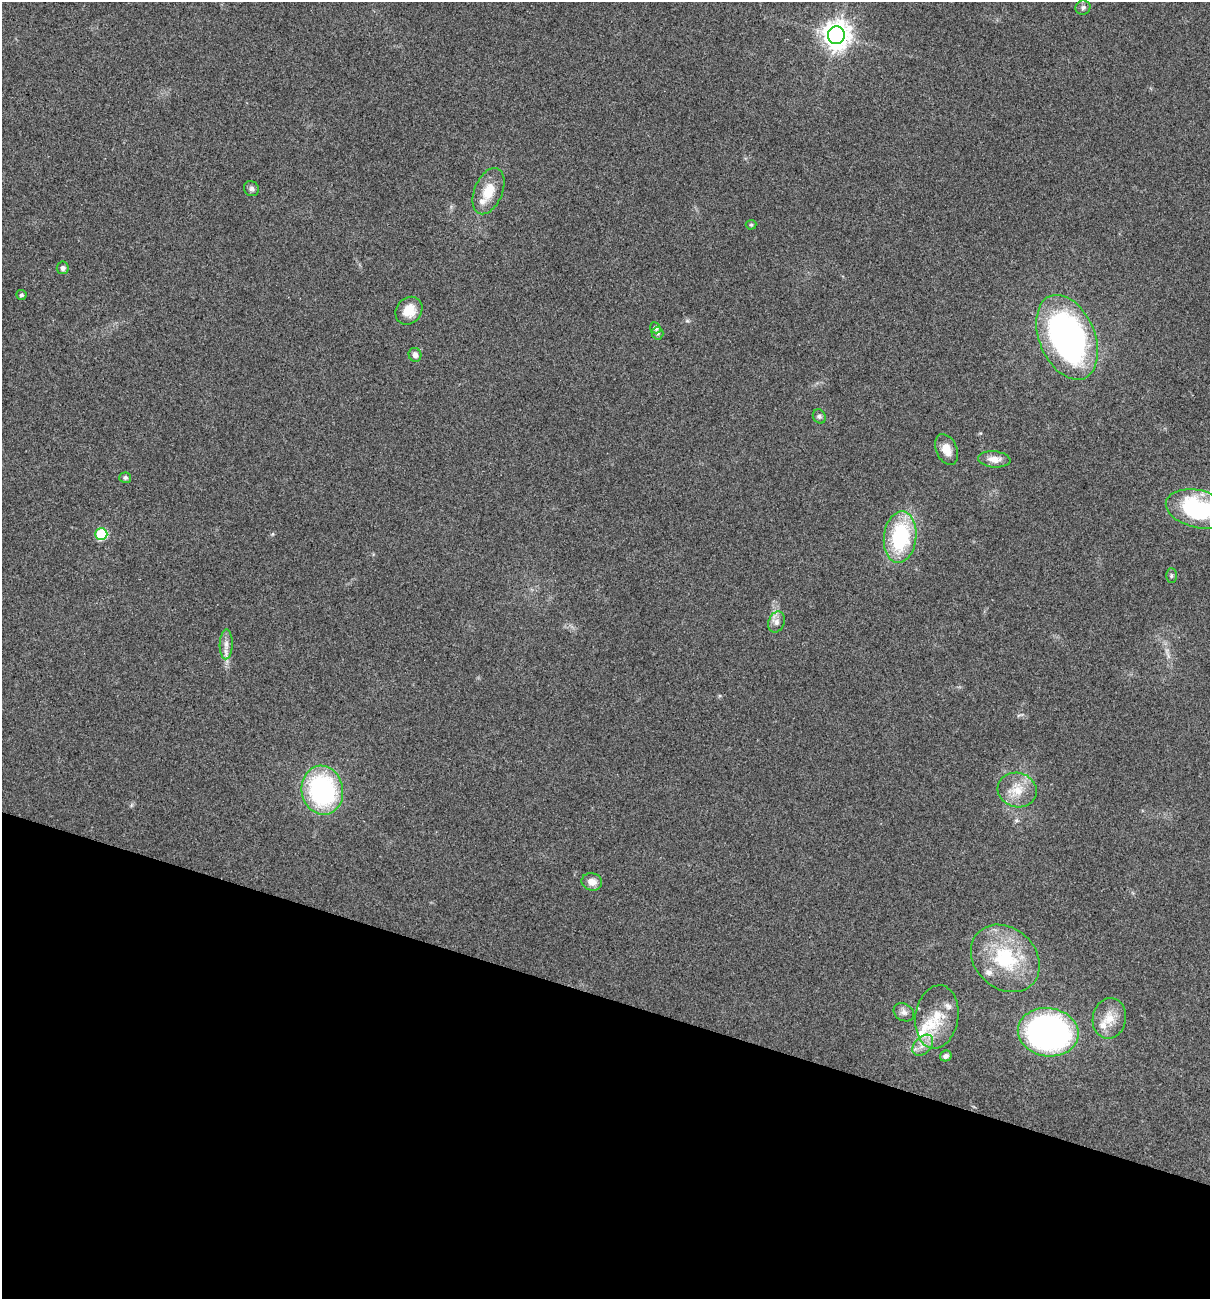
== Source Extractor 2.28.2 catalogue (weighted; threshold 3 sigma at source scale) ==
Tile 15 of 4 x 4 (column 3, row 4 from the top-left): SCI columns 2552-3759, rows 13-1309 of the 5229 x 5204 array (HDU 1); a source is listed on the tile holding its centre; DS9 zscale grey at full resolution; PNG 1212 x 1301 px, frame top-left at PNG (2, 2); each listed source drawn as its Kron ellipse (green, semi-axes under 4 px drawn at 4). Shown black and unused: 23% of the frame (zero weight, under 3 of 5 exposures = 1% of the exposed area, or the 3 px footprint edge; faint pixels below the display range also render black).
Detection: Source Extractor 2.28.2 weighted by HDU 2 'WHT'; one run over the whole footprint, this tile lists its part. Background 0.0808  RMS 0.0079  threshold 0.0358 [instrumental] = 3 sigma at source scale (4.5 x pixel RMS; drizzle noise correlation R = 1.50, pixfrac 1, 0.05/0.05 arcsec/px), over >= 5 px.
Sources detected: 39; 7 inside a brighter listed object's ellipse — not listed separately; the other 32 listed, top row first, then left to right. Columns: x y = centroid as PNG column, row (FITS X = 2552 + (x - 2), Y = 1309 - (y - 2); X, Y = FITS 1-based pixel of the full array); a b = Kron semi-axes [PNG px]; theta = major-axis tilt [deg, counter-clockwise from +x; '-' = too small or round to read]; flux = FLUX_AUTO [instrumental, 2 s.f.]
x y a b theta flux
1083 7 7 7 - 2.4
836 35 9 8 - 930
251 189 8 7 - 2.3
488 191 24 14 68 16
751 225 5 5 - 1
63 268 6 6 - 2.5
21 295 5 5 - 1.9
409 311 15 12 49 12
655 328 6 5 - 2.3
657 333 6 6 - 2
1067 337 44 27 -67 250
415 355 7 6 - 3.6
819 416 7 6 - 1.8
947 449 16 10 -65 8.9
994 459 16 8 -5 7.5
125 478 6 5 - 1.7
1198 509 33 18 -13 88
101 534 6 6 - 48
900 537 26 16 83 68
1171 576 7 5 90 1.4
776 622 11 8 69 4.1
226 644 15 6 88 5
322 790 24 20 -79 120
1017 790 20 17 -14 15
592 882 10 8 -13 6.4
1005 958 37 30 -42 58
904 1012 11 8 -31 3.6
937 1017 32 21 81 25
1109 1018 20 16 78 14
1048 1032 30 24 -8 310
923 1045 12 8 45 6.6
946 1056 6 5 - 2.6
Isophote crosses this tile's border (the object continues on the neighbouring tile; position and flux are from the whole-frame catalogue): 1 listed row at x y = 1198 509